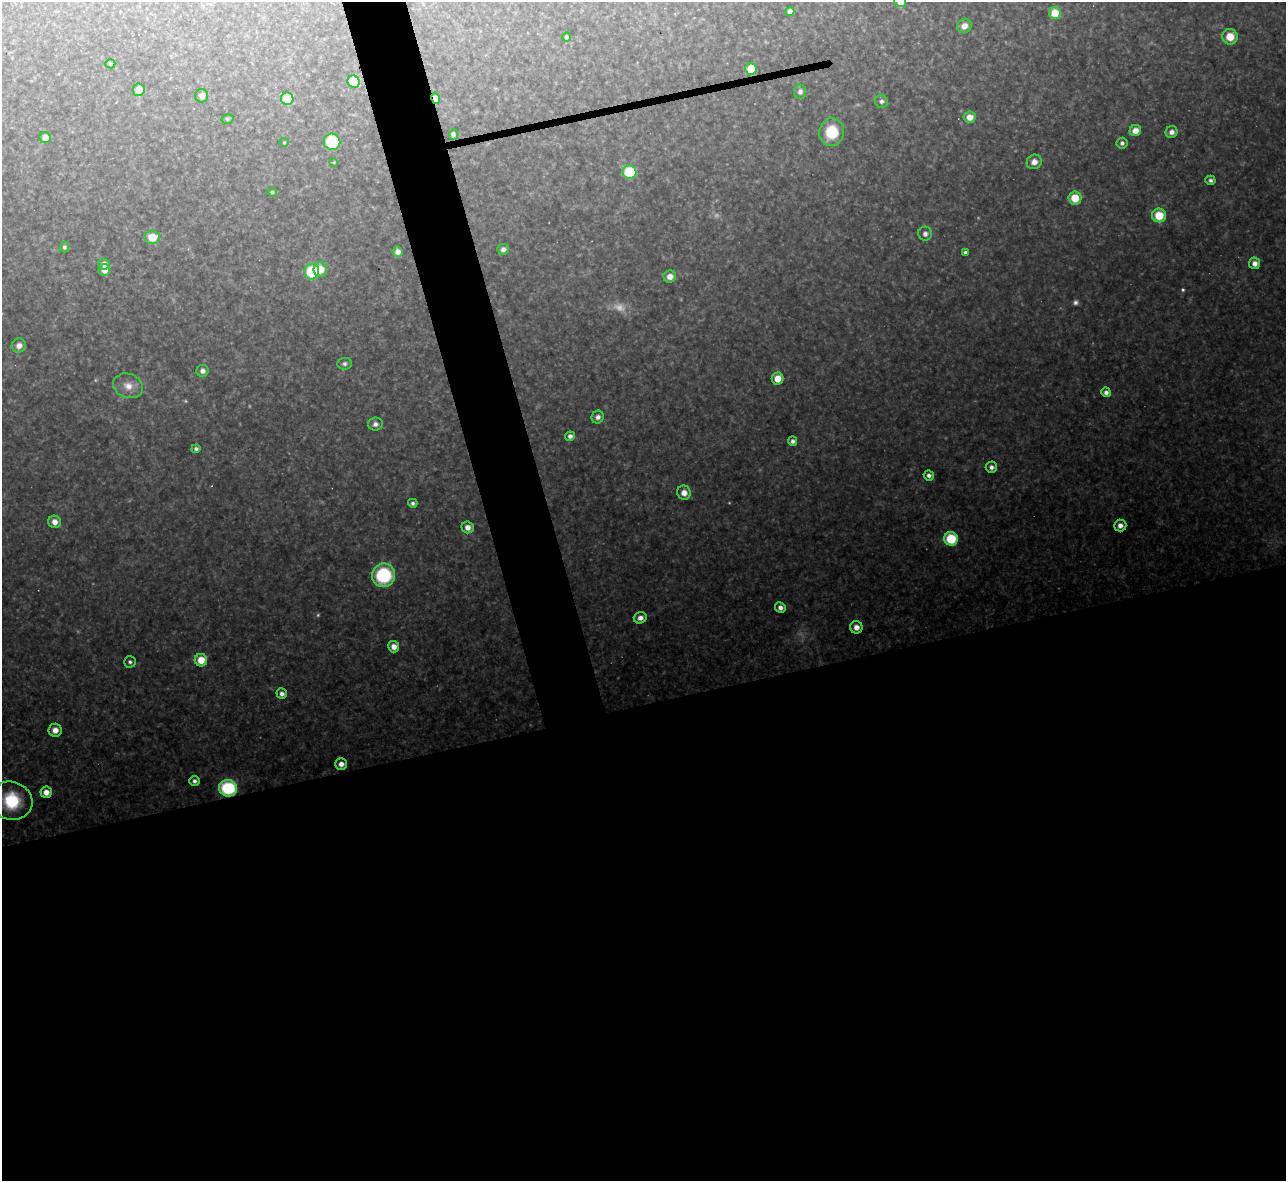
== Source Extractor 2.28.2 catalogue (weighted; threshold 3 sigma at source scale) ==
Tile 15 of 4 x 4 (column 3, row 4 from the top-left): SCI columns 2567-3850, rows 141-1319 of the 5133 x 5115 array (HDU 1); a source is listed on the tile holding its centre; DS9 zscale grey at full resolution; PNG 1288 x 1183 px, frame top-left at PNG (2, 2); each listed source drawn as its Kron ellipse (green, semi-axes under 4 px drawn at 4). Shown black and unused: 44% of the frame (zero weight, under 3 of 4 exposures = <1% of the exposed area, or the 3 px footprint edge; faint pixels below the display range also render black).
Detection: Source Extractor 2.28.2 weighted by HDU 2 'WHT'; one run over the whole footprint, this tile lists its part. Background 0.348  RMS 0.02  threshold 0.0884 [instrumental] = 3 sigma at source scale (4.5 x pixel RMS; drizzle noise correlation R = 1.50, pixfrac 1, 0.05/0.05 arcsec/px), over >= 5 px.
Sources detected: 87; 9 too faint to see at this stretch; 1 cosmic-ray / hot-pixel residue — neither listed nor drawn; the other 77 listed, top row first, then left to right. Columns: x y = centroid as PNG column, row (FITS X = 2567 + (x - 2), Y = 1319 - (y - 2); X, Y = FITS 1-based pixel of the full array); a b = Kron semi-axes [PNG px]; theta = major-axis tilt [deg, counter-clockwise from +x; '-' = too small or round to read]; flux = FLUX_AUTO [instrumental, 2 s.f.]
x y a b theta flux
900 2 6 5 - 20
790 12 4 4 - 8.9
1055 13 6 6 - 47
964 26 7 7 - 16
567 37 4 4 - 6.2
1230 37 8 7 - 35
110 64 5 4 - 4.3
751 69 6 5 - 62
354 82 6 6 - 58
139 90 6 6 - 23
800 92 7 6 - 8.6
202 96 6 6 - 11
436 98 6 4 -76 16
287 99 6 6 - 65
882 101 6 6 - 7
970 117 6 5 - 19
227 119 6 5 - 3.7
1135 131 6 5 - 19
832 132 14 12 78 64
1172 132 6 6 - 12
453 135 5 4 - 6.1
45 138 6 5 - 16
284 142 5 4 - 2.2
332 142 8 8 - 100
1122 143 5 5 - 6.4
334 162 4 3 - 1.8
1034 162 8 7 - 16
629 172 7 6 - 98
1210 180 5 4 - 5.7
272 192 5 4 - 3.8
1075 198 6 6 - 45
1159 215 7 7 - 58
925 234 7 7 - 9.6
152 237 7 7 - 40
64 247 5 5 - 4.4
503 249 6 5 - 7.9
398 252 5 5 - 13
965 252 4 4 - 4.4
1255 263 6 5 - 16
104 264 6 5 - 13
320 269 7 7 - 30
104 270 6 5 - 12
312 272 7 7 - 100
670 276 6 6 - 17
19 346 7 7 - 12
345 364 7 6 - 6.3
203 371 6 6 - 9
778 379 6 6 - 29
128 386 15 12 -20 25
1106 392 5 5 - 10
598 417 6 6 - 9.8
375 424 7 6 - 9.3
570 436 5 4 - 10
793 441 5 4 - 7.2
196 449 4 4 - 5.4
991 467 6 5 - 9.1
929 475 5 5 - 8
684 493 7 6 - 19
413 503 5 4 - 6
55 522 6 6 - 17
1120 525 6 6 - 12
468 527 6 6 - 15
951 539 7 6 - 100
383 575 12 11 - 170
780 608 5 5 - 11
640 618 6 5 - 14
856 627 6 6 - 16
394 647 6 5 - 18
201 660 6 6 - 36
130 662 6 5 - 5.6
282 694 5 5 - 9
55 730 7 6 - 19
341 764 5 5 - 14
194 781 5 4 - 7.2
228 788 9 8 - 170
46 792 5 5 - 21
11 801 21 19 -21 120
Overlapping masked pixels (flux is a lower limit): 3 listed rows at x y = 751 69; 436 98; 228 788
Isophote crosses this tile's border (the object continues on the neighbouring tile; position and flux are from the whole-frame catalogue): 2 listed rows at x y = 900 2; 11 801